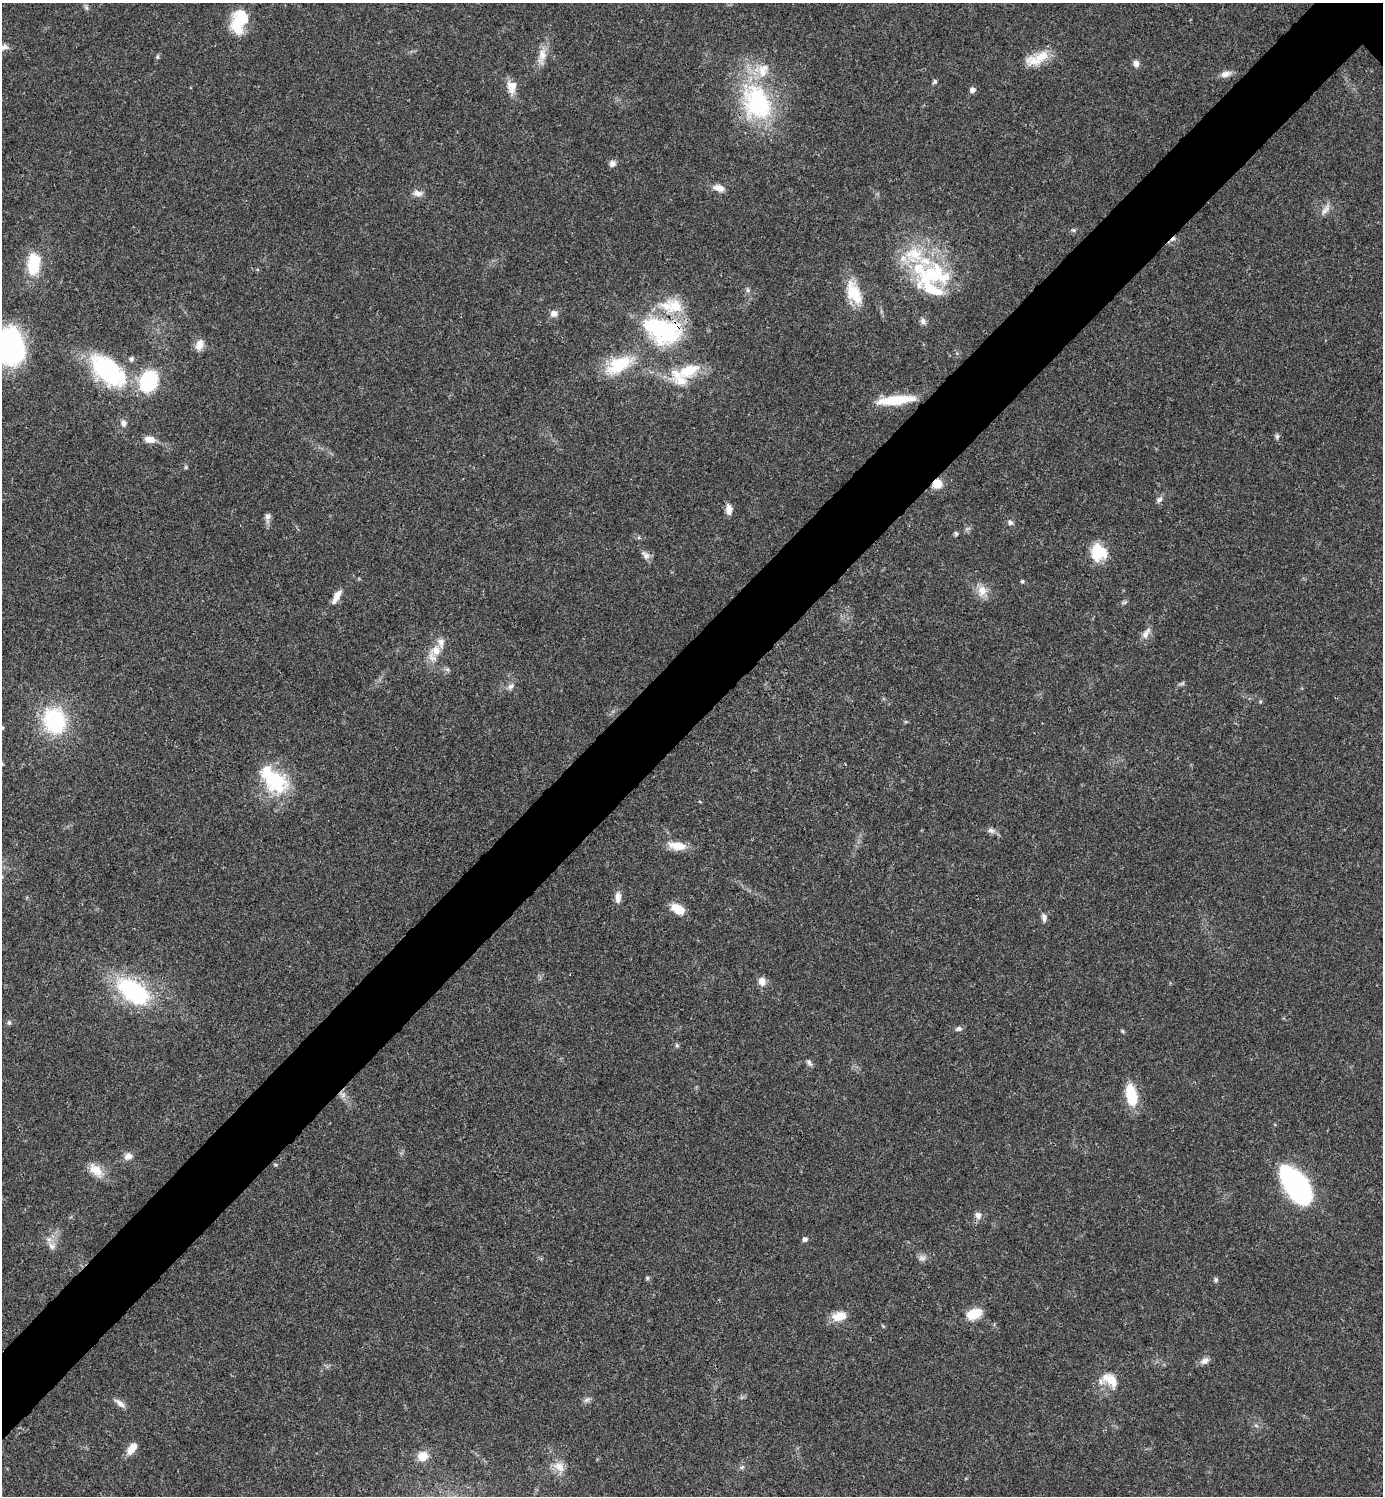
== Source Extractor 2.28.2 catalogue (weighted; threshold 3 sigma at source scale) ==
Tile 7 of 4 x 4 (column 3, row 2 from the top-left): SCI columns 3062-4442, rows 2989-4482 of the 5981 x 5981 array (HDU 1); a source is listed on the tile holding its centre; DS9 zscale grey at full resolution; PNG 1385 x 1498 px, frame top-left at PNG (2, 3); no overlay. Shown black and unused: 6% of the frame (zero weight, under 3 of 4 exposures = <1% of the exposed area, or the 3 px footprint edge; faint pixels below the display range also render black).
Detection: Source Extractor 2.28.2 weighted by HDU 2 'WHT'; one run over the whole footprint, this tile lists its part. Background 0.0205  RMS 0.0022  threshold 0.0101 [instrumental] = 3 sigma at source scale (4.5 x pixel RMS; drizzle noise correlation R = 1.50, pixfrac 1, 0.05/0.05 arcsec/px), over >= 5 px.
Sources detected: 99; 1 inside a brighter object's white glare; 1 cosmic-ray / hot-pixel residue — not listed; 11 inside a brighter listed object's ellipse — not listed separately; the other 86 listed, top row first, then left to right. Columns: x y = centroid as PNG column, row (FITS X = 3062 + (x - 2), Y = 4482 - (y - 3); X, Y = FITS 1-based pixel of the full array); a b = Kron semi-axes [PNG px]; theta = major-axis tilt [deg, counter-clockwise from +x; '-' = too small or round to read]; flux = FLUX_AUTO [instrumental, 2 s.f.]
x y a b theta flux
86 8 8 4 -71 0.44
239 21 27 16 75 8.5
3 47 16 8 8 1.5
542 56 22 10 80 2.7
157 57 7 4 84 0.37
1037 59 35 13 23 5
1136 63 8 6 -80 1.1
1225 74 14 8 20 1.3
935 82 5 5 - 0.43
512 86 16 12 -81 2.6
973 90 6 5 - 1.1
757 103 54 40 -69 27
612 163 8 8 - 0.99
719 188 15 8 -17 1.9
417 193 14 8 -10 1.3
1325 210 16 7 52 1.4
1073 230 5 5 - 0.36
33 265 30 16 -85 7
933 275 60 30 -12 22
748 290 6 5 - 0.48
854 293 31 16 -65 6.8
554 313 9 8 - 1.2
923 321 10 7 -63 0.76
662 330 51 32 -23 25
199 345 14 9 69 2
10 347 37 28 -82 43
619 365 34 17 29 10
108 370 52 26 -41 23
688 371 32 15 25 8
148 381 19 15 63 16
896 400 41 9 6 8.8
124 423 9 7 85 0.99
1277 436 7 5 79 0.45
150 439 14 8 -9 1.9
186 467 5 4 - 0.28
937 484 10 9 - 3.1
1160 500 9 6 39 0.72
729 509 12 7 -85 1.7
267 516 8 6 75 0.89
1010 522 7 7 - 0.62
956 533 6 5 - 0.35
1099 552 18 17 - 7.1
645 555 14 7 -45 1.1
1022 581 5 4 - 0.35
982 591 16 12 80 2.5
337 596 19 7 62 2
1124 602 8 4 8 0.4
1146 633 18 7 63 1.4
436 651 14 13 - 3
511 686 9 7 44 0.83
55 721 22 18 -65 23
2 764 7 4 -73 0.34
277 782 32 29 -66 13
991 831 9 7 -19 0.88
679 846 23 11 -7 3.2
618 897 13 7 88 1.6
678 909 15 9 -31 4
1044 917 11 6 -84 0.85
762 981 11 10 - 1.5
134 991 39 22 -34 25
9 1022 7 5 89 0.47
959 1028 8 6 3 0.66
1122 1031 6 4 -70 0.27
677 1045 6 4 -61 0.34
809 1062 9 6 -44 0.6
1131 1094 23 11 -76 8
343 1095 10 7 -35 1.1
128 1156 10 8 26 1.4
96 1170 21 12 -43 3.3
1296 1186 36 18 -57 50
978 1215 9 7 -61 1.1
805 1239 5 5 - 0.82
52 1246 11 8 -47 1.3
922 1258 11 7 -6 0.95
647 1278 6 5 - 0.35
1216 1280 7 5 89 0.4
974 1314 17 11 20 4.3
839 1316 18 11 14 3.4
1205 1361 11 8 33 1.1
1110 1380 24 14 -39 4.3
586 1400 10 5 27 0.67
120 1403 17 6 -38 1.2
132 1448 15 8 52 2.4
423 1456 12 10 24 2.9
559 1467 16 12 -29 2.6
742 1467 7 4 44 0.41
Overlapping masked pixels (flux is a lower limit): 4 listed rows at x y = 662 330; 108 370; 937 484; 343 1095
Isophote crosses this tile's border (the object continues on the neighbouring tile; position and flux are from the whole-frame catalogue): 3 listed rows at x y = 3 47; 10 347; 2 764